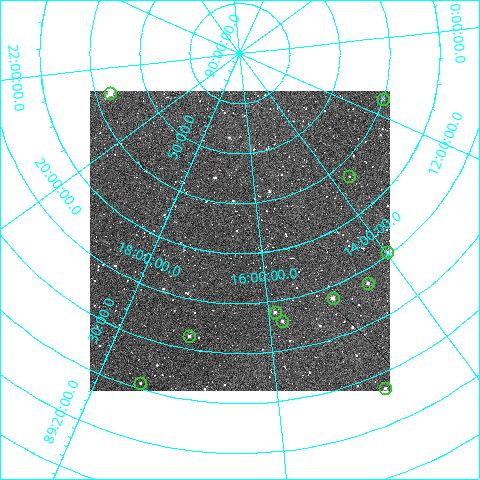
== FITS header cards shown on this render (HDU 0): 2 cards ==
NAXIS1  =                  300
NAXIS2  =                  300

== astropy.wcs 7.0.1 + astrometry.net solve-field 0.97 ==
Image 300 x 300 px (HDU 0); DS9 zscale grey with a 90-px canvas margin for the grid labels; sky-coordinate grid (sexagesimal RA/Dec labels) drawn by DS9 from the SOLVED WCS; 11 Tycho-2 reference stars matched to detected sources circled (green)
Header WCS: RA---TAN/DEC--TAN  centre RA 16:25:05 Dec +89:41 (246.27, +89.69 deg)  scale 6 arcsec/px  FOV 30.0' x 30.0'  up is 0 deg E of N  parity normal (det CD < 0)
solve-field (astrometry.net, Tycho-2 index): VERIFIED the header's WCS against the Tycho-2 star catalogue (verified at 2 index scales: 7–11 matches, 0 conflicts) and refined it, rather than solving blind
Solved WCS: RA---TAN-SIP/DEC--TAN-SIP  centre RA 16:25:00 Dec +89:41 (246.25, +89.69 deg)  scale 6 arcsec/px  FOV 30.0' x 30.0'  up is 0 deg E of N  parity normal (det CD < 0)
The solver's refit moves the header's centre by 1.3 arcsec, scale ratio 1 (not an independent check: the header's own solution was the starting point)
Tycho-2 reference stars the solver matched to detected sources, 11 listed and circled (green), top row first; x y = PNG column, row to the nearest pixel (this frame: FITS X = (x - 90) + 1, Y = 300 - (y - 91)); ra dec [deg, ICRS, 3 dp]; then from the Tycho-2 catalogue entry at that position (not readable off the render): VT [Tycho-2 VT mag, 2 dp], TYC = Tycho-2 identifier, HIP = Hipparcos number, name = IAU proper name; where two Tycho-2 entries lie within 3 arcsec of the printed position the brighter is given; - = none
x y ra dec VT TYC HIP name
110 93 319.196 +89.774 9.69 4661-2-1 - -
383 99 173.806 +89.750 11.84 4644-6-1 - -
349 176 204.511 +89.726 12.87 4645-2-1 - -
387 252 209.563 +89.588 11.18 4645-35-1 - -
368 283 217.053 +89.562 10.98 4646-23-1 - -
333 298 225.397 +89.564 10.87 4646-17-1 - -
275 312 238.535 +89.565 11.39 4646-5-1 - -
282 321 237.251 +89.549 11.90 4646-19-1 - -
189 336 256.384 +89.522 11.48 4659-57-1 - -
140 383 263.058 +89.426 12.40 4659-77-1 - -
385 388 222.755 +89.391 11.02 4646-27-1 - -